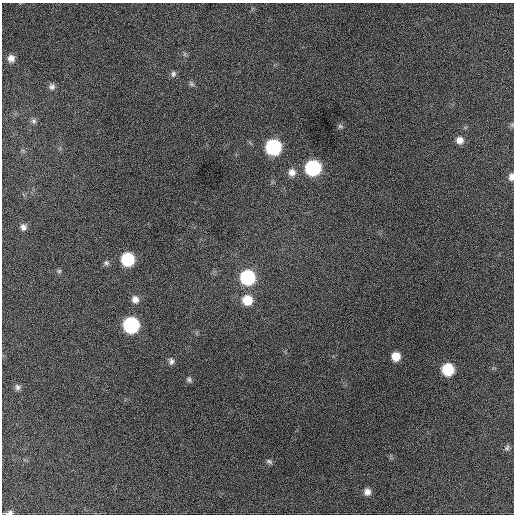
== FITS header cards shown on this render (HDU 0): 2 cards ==
NAXIS1  =                  512 / Axis length
NAXIS2  =                  512 / Axis length

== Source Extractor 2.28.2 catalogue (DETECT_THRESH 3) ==
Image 512 x 512 px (HDU 0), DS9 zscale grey, 1 PNG px = 1 image px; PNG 516 x 516 px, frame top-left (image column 1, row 512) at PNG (2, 3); no overlay
Background 812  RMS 22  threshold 65.4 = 3 sigma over >= 5 px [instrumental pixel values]
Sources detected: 30; all 30 listed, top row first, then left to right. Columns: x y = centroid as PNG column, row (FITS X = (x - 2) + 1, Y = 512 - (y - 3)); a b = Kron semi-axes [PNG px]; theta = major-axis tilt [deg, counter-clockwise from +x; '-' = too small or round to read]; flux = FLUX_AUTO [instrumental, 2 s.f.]
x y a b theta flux
185 54 7 4 -89 2500
11 58 8 7 - 9100
173 74 8 7 - 4200
191 84 9 5 -45 3400
52 87 9 8 - 5400
34 121 7 7 - 3900
512 125 6 4 -73 2000
340 126 7 5 -16 2800
460 140 9 8 - 9800
273 147 10 9 - 200000
313 168 9 9 - 200000
292 172 10 9 - 11000
511 177 8 6 84 6800
23 227 8 8 - 6500
127 259 9 9 - 100000
106 263 8 7 - 3700
59 271 6 6 - 2700
247 277 9 9 - 160000
135 299 8 8 - 8900
247 300 10 10 - 29000
131 325 9 9 - 230000
396 356 8 8 - 20000
171 361 8 7 - 4900
448 369 9 9 - 60000
189 379 7 6 - 3300
18 387 8 7 - 4500
507 448 8 6 58 3600
269 461 9 5 -32 3500
367 492 7 7 - 8300
9 513 9 4 5 4900
At the frame edge (FLAGS 8, measured only in part): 2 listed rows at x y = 511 177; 9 513